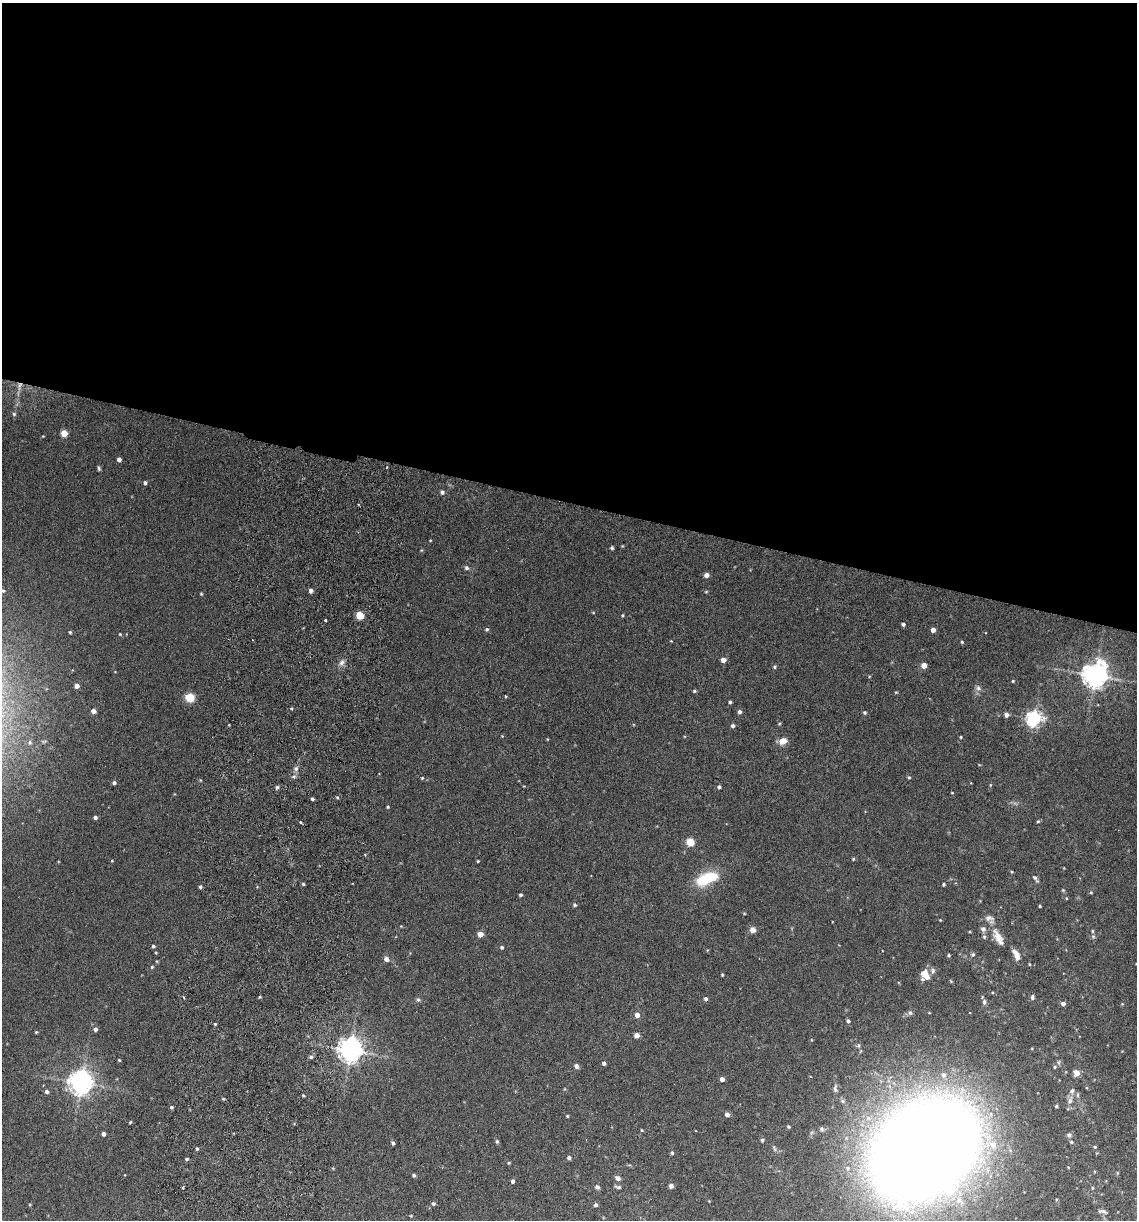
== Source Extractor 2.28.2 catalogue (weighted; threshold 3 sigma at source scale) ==
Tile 3 of 4 x 4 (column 3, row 1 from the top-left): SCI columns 2446-3580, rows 3668-4885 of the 5008 x 4899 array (HDU 1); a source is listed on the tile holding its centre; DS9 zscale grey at full resolution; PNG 1139 x 1222 px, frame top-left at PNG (2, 3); no overlay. Shown black and unused: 41% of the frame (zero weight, under 3 of 6 exposures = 3% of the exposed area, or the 3 px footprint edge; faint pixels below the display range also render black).
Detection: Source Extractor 2.28.2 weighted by HDU 2 'WHT'; one run over the whole footprint, this tile lists its part. Background 0.0299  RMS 0.0032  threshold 0.0133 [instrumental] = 3 sigma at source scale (4.09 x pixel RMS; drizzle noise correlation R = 1.36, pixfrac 0.8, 0.05/0.05 arcsec/px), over >= 5 px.
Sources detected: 183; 1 too faint to see at this stretch — not listed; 8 inside a brighter listed object's ellipse — not listed separately; the other 174 listed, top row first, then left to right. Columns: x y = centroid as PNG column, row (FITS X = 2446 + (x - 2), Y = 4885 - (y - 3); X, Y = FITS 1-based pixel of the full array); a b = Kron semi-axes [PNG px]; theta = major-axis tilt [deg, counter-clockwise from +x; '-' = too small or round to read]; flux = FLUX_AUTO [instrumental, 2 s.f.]
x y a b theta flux
19 386 15 6 83 2
14 414 5 5 - 0.48
64 433 4 4 - 7.5
43 436 3 3 - 0.2
119 459 4 4 - 1.6
99 468 7 4 -78 0.5
145 483 4 4 - 0.68
442 492 6 5 - 0.73
430 540 4 2 - 0.2
622 546 4 3 - 0.25
612 548 4 3 - 0.54
421 550 5 4 - 0.3
466 568 7 6 - 0.7
706 575 5 4 - 1.5
3 591 6 5 - 0.54
311 591 4 4 - 1.1
706 592 4 3 - 0.3
201 594 4 3 - 0.29
593 612 5 3 - 0.25
360 615 7 6 - 3.6
622 615 4 3 - 0.32
325 620 3 2 - 0.31
903 624 4 4 - 0.64
487 629 6 5 - 0.52
933 630 4 4 - 1.7
70 632 4 3 - 0.36
120 634 4 3 - 0.29
671 641 4 3 - 0.2
962 642 4 4 - 0.34
723 660 4 4 - 2.4
342 662 9 7 57 1.3
924 665 5 5 - 2.4
775 667 5 4 - 0.47
115 672 4 3 - 0.22
1095 675 8 8 - 330
1013 681 3 3 - 0.29
77 686 4 4 - 1.8
978 688 9 7 -30 1.1
694 691 4 4 - 0.4
896 692 4 4 - 0.27
505 696 3 2 - 0.35
190 698 8 8 - 4.7
730 702 4 3 - 0.58
93 711 5 4 - 1.9
740 712 5 4 - 0.92
865 712 5 4 - 0.48
1006 715 5 5 - 1.3
1034 718 6 6 - 92
733 726 4 4 - 0.8
502 736 3 3 - 0.21
961 737 4 3 - 0.29
547 739 4 3 - 0.22
783 741 9 7 14 2.9
30 742 5 5 - 0.45
296 768 7 6 - 1
294 776 6 4 19 0.56
909 777 4 4 - 0.44
422 778 4 4 - 0.33
114 783 4 4 - 0.73
990 785 5 3 - 0.28
277 787 5 4 - 0.67
719 787 4 4 - 0.72
952 793 3 2 - 0.21
337 797 5 4 - 0.39
312 799 3 3 - 0.6
388 807 3 3 - 0.33
95 817 4 3 - 0.8
1038 821 5 4 - 0.44
301 822 3 3 - 0.45
690 842 6 6 - 5.7
853 859 4 4 - 0.35
112 861 3 3 - 0.23
478 861 3 3 - 0.28
1011 872 4 3 - 0.31
707 878 27 13 22 12
1035 878 11 5 -55 0.87
303 884 4 4 - 0.4
944 884 4 4 - 0.4
200 887 4 3 - 0.5
1063 890 5 4 - 0.34
1091 892 5 4 - 0.33
520 895 4 3 - 0.59
575 905 5 4 - 0.57
1040 906 3 3 - 0.38
744 913 4 3 - 0.27
940 920 3 3 - 0.23
401 926 4 4 - 0.22
983 929 7 7 - 1
753 930 5 5 - 2.5
480 934 4 4 - 2.9
1093 936 7 5 70 0.61
984 937 6 5 - 0.52
998 937 22 9 -60 4
153 946 4 4 - 0.49
502 947 5 4 - 0.56
410 953 4 4 - 0.22
973 954 6 5 - 0.58
949 955 3 3 - 0.48
1016 955 11 5 -64 3.5
386 959 7 6 - 1.3
157 961 4 4 - 0.26
1029 964 4 3 - 0.28
152 967 4 4 - 0.37
933 971 9 6 -82 1
722 975 3 3 - 0.35
927 977 7 6 - 2.2
951 981 5 4 - 0.32
260 997 3 3 - 0.33
1032 997 7 5 76 0.7
706 999 4 4 - 0.73
418 1000 6 5 - 0.59
984 1002 7 5 90 0.88
1063 1004 4 4 - 1.4
1122 1004 5 4 - 0.27
910 1013 7 6 - 0.66
637 1015 4 4 - 2.9
848 1021 4 3 - 0.71
215 1024 3 3 - 0.33
95 1029 5 5 - 0.89
36 1032 4 4 - 0.32
637 1035 5 4 - 1.7
858 1045 7 5 88 0.53
350 1050 8 7 - 300
311 1057 5 4 - 0.62
119 1060 3 3 - 0.31
604 1063 4 4 - 0.91
576 1066 6 5 - 0.96
1055 1067 5 4 - 0.47
1077 1073 6 6 - 2.4
722 1079 4 4 - 1.6
81 1082 8 7 - 310
565 1089 5 3 - 0.27
835 1089 12 5 -88 0.91
47 1091 5 5 - 0.83
303 1095 3 3 - 0.32
223 1099 4 4 - 0.29
1070 1100 13 7 69 1.7
842 1101 8 5 -27 0.6
1056 1106 3 3 - 0.46
171 1107 4 3 - 0.45
727 1114 5 4 - 1.5
567 1116 3 3 - 0.33
130 1122 4 3 - 0.3
788 1127 3 3 - 0.41
821 1129 5 5 - 0.61
642 1130 4 3 - 0.31
103 1134 4 4 - 1.2
1069 1135 7 6 - 0.76
762 1140 5 4 - 0.45
497 1141 6 4 -88 0.51
1071 1142 5 4 - 0.42
393 1143 4 3 - 0.61
1095 1147 4 4 - 0.39
197 1149 4 4 - 0.48
925 1150 89 67 39 830
672 1153 5 4 - 0.47
569 1158 4 4 - 0.92
186 1159 4 3 - 0.46
509 1163 5 4 - 0.31
629 1165 5 5 - 0.33
333 1168 4 4 - 0.26
414 1175 4 4 - 0.58
618 1178 7 5 -30 1.1
513 1181 4 4 - 0.86
671 1186 4 4 - 1.2
597 1187 5 5 - 0.92
618 1187 10 5 -14 0.65
1092 1188 4 4 - 0.33
1056 1199 5 3 - 0.27
433 1203 5 4 - 0.7
30 1204 4 3 - 0.24
596 1205 5 5 - 0.64
1102 1211 11 4 -12 0.81
411 1216 4 4 - 0.28
Overlapping masked pixels (flux is a lower limit): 1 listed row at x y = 19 386
Isophote crosses this tile's border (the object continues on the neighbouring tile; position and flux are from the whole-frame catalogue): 1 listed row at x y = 925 1150